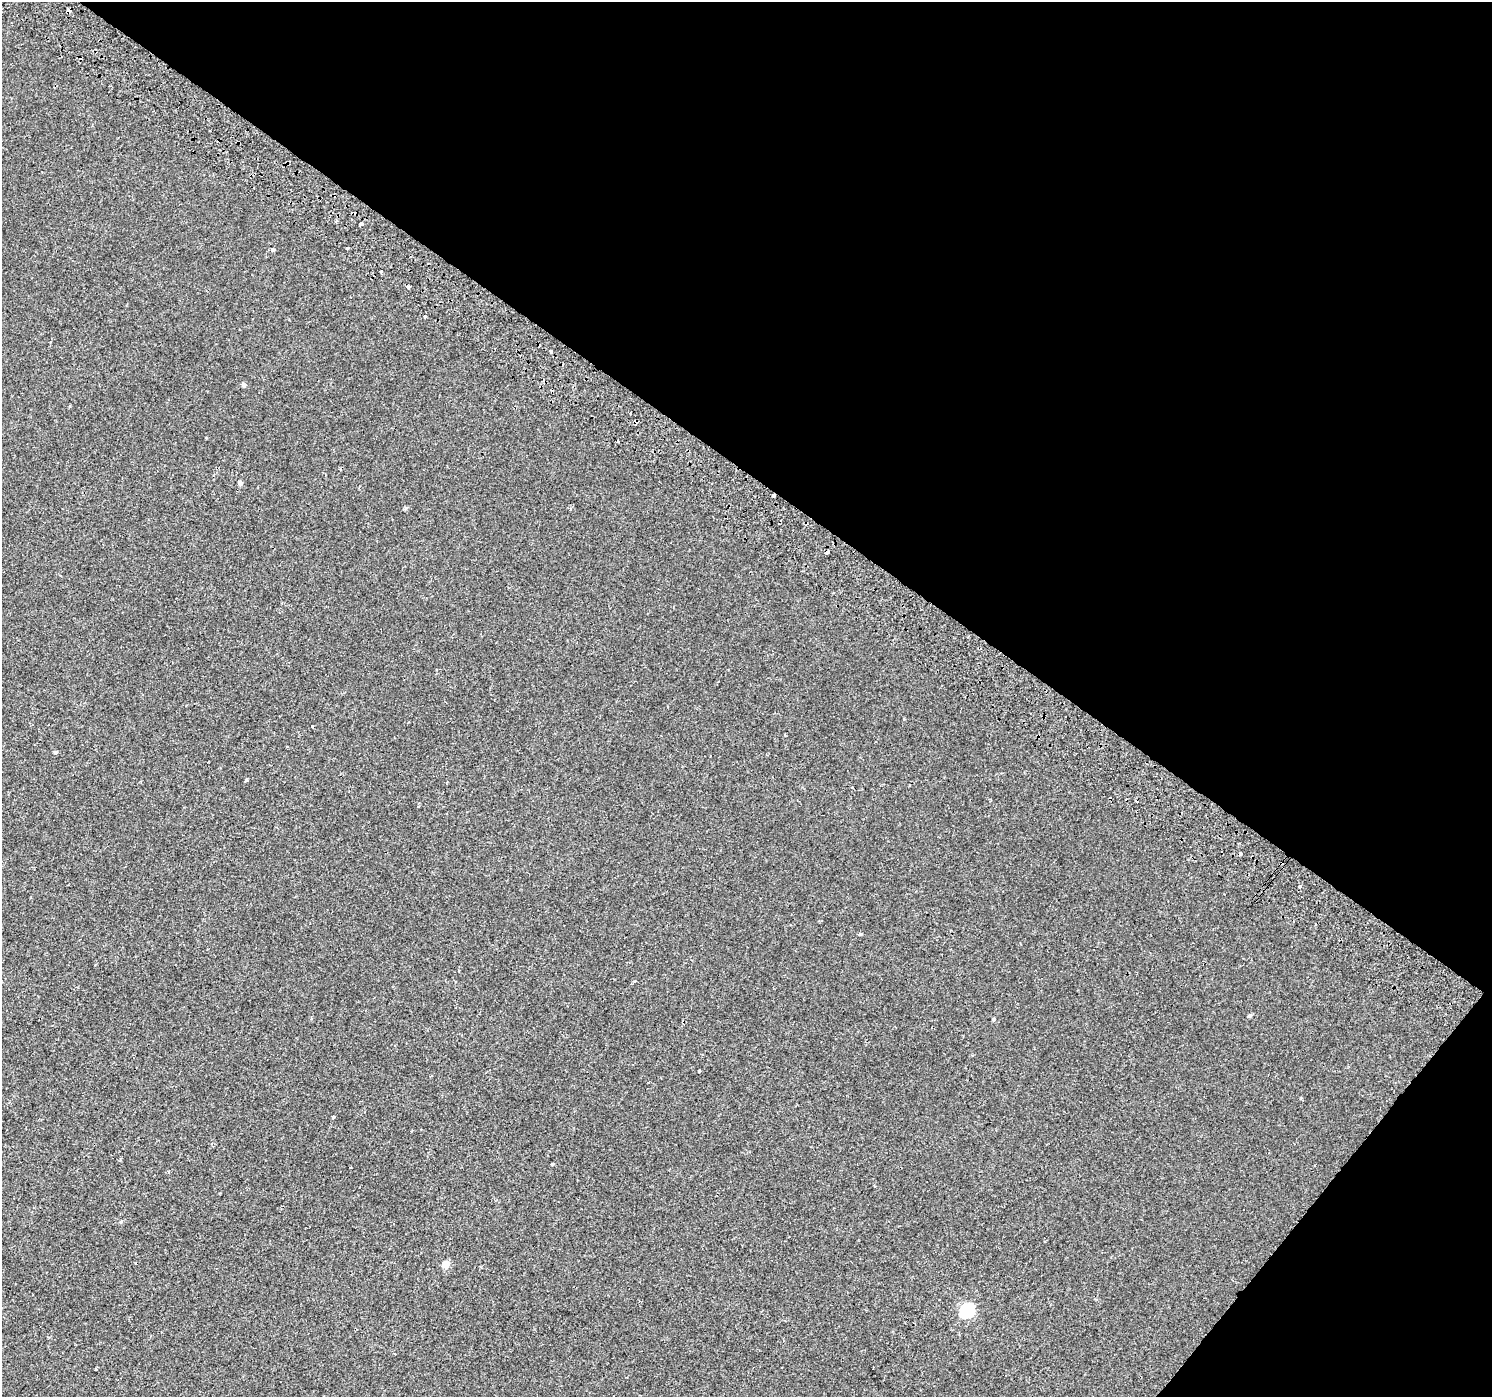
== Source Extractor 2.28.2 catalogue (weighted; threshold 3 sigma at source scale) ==
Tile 8 of 4 x 4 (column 4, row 2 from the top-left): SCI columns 4515-6004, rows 3084-4478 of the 6041 x 6101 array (HDU 1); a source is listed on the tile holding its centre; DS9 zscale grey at full resolution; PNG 1494 x 1399 px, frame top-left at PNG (2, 2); no overlay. Shown black and unused: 37% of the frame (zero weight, under 2 of 3 exposures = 3% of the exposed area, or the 3 px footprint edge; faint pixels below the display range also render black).
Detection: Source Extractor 2.28.2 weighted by HDU 2 'WHT'; one run over the whole footprint, this tile lists its part. Background 0.00314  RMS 0.0036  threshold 0.016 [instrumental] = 3 sigma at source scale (4.5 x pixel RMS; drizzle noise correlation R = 1.50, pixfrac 1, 0.0396/0.0396 arcsec/px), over >= 5 px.
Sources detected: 37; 8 cosmic-ray / hot-pixel residue — not listed; the other 29 listed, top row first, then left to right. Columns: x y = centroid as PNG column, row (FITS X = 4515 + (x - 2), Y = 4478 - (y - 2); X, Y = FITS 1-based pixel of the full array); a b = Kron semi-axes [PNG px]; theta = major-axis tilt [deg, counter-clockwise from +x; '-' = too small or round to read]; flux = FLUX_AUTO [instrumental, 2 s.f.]
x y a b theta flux
69 10 4 4 - 1.9
361 224 3 3 - 6.1
347 248 3 3 - 0.7
273 250 4 4 - 0.63
381 271 3 3 - 1.1
408 287 3 3 - 2
425 317 3 3 - 0.46
551 352 3 3 - 0.83
243 385 5 5 - 0.79
240 483 5 4 - 0.95
406 508 6 4 28 0.57
827 552 4 3 - 17
312 726 3 3 - 0.49
55 752 4 4 - 0.51
246 780 3 3 - 0.66
446 783 4 2 - 0.25
852 787 4 2 - 0.34
1281 863 3 3 - 1.4
860 934 5 4 - 0.45
1250 1015 5 4 - 0.63
994 1019 3 3 - 1.2
699 1071 3 2 - 0.35
333 1117 3 3 - 1.1
553 1164 3 3 - 0.69
168 1171 3 3 - 0.4
121 1222 5 3 - 0.39
446 1264 5 5 - 6.7
967 1310 7 6 - 46
96 1369 3 2 - 0.32
Overlapping masked pixels (flux is a lower limit): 3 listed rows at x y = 69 10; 827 552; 1281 863